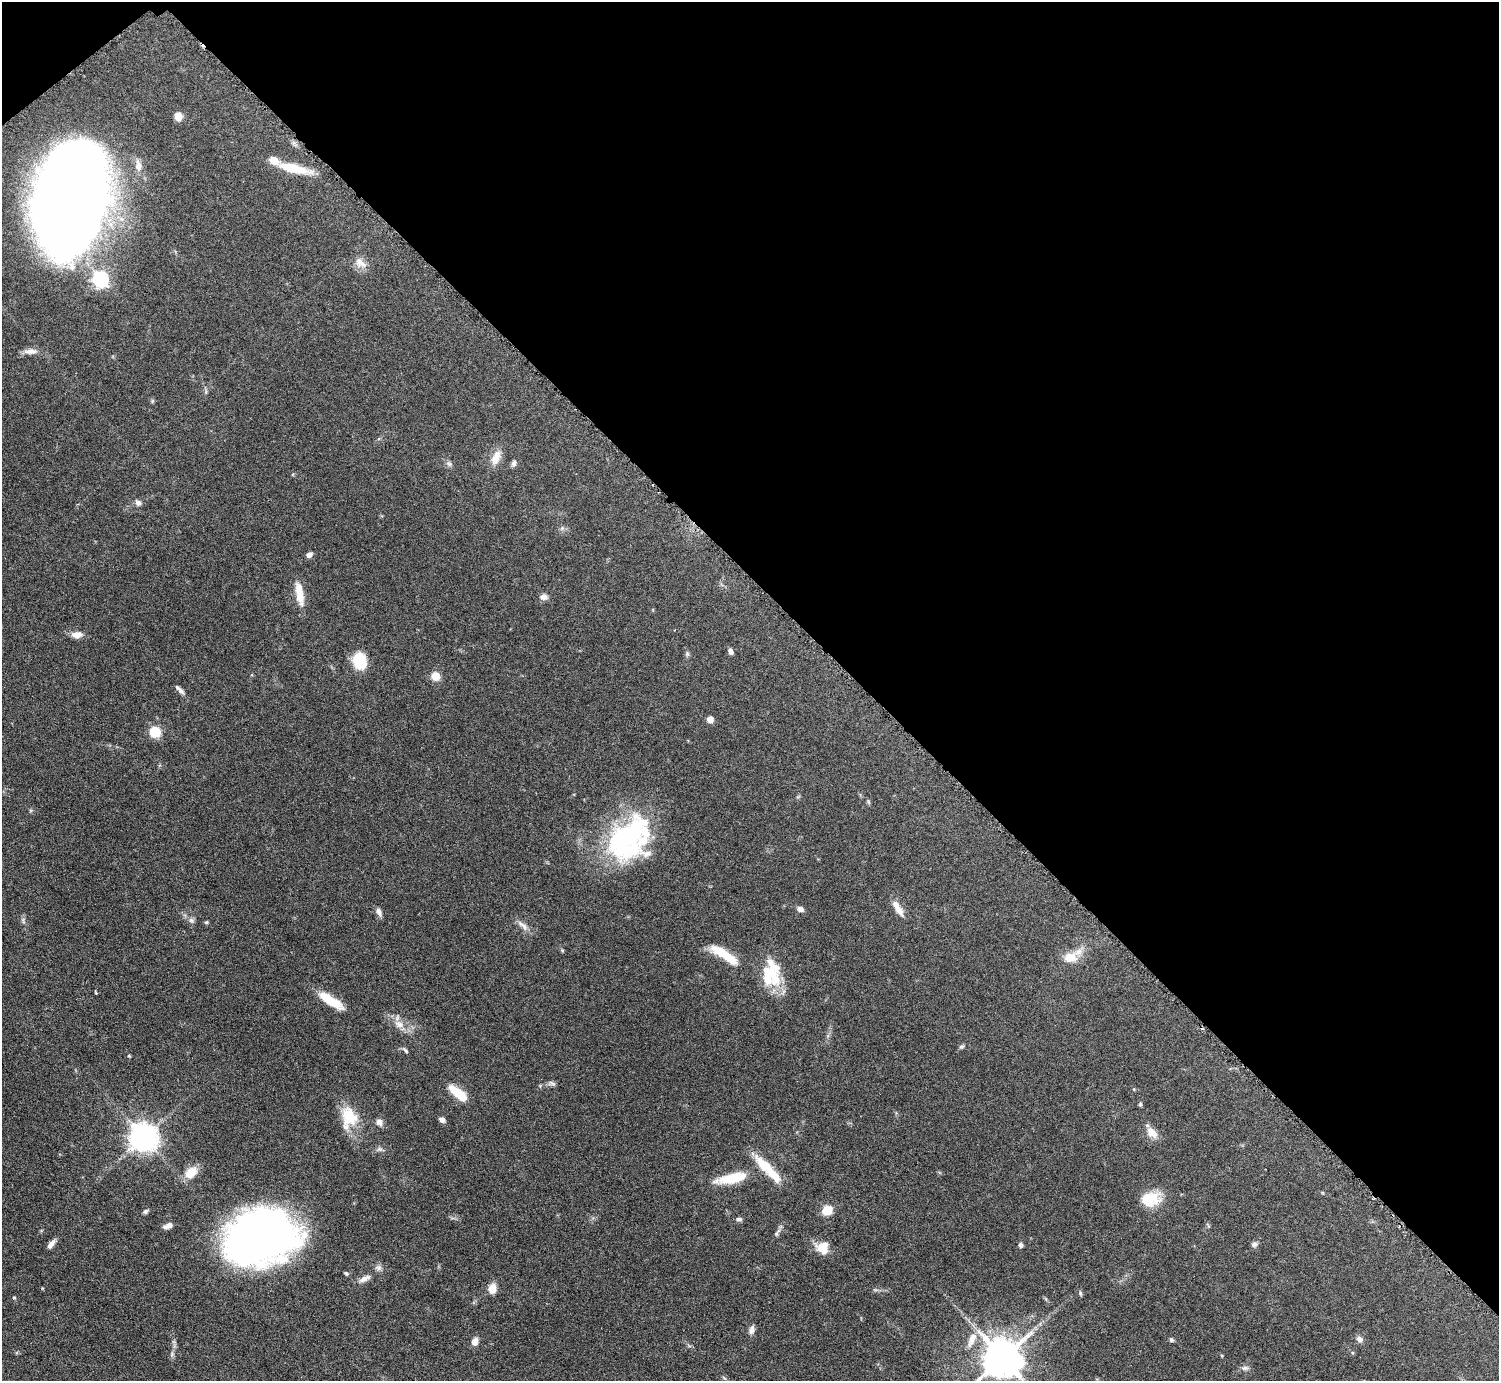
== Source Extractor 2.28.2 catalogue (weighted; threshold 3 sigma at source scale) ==
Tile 3 of 4 x 4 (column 3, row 1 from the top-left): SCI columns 3001-4497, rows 4306-5684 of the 5999 x 5997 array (HDU 1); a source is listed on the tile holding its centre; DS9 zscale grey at full resolution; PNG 1501 x 1383 px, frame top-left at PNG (2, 2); no overlay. Shown black and unused: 43% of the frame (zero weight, under 3 of 6 exposures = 1% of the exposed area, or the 3 px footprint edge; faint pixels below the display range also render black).
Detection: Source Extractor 2.28.2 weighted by HDU 2 'WHT'; one run over the whole footprint, this tile lists its part. Background 0.0815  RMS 0.0036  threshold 0.0147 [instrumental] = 3 sigma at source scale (4.09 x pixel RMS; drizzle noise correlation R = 1.36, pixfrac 0.8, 0.05/0.05 arcsec/px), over >= 5 px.
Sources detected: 89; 2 inside a brighter object's white glare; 1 cosmic-ray / hot-pixel residue — not listed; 6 inside a brighter listed object's ellipse — not listed separately; the other 80 listed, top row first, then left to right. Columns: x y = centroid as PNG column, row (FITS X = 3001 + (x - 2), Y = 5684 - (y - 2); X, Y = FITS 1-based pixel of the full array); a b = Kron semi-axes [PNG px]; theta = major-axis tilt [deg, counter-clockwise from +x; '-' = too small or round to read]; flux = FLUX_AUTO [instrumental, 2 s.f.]
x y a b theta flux
178 117 9 8 - 2.5
138 166 17 9 -82 3
294 168 35 8 -13 10
71 196 85 51 81 730
360 263 19 12 -36 3.1
100 279 7 7 - 84
31 351 19 7 1 2.3
496 458 21 10 67 4
514 463 8 6 74 0.98
449 464 10 5 -21 0.93
138 503 8 7 - 1.3
562 528 7 5 46 0.69
309 554 6 5 - 1.6
299 593 31 8 -80 5.9
544 597 10 8 6 1.6
77 635 12 7 2 2.7
731 652 7 5 -73 1.2
687 654 7 6 - 0.7
359 660 15 13 -74 11
436 676 7 7 - 5.1
180 690 16 5 -45 1.3
710 719 5 5 - 4.1
155 731 9 8 - 10
868 802 7 4 -87 0.47
629 835 61 33 29 57
800 909 7 5 -25 1.7
898 910 18 8 -47 2.9
379 912 11 6 -63 1.6
23 920 10 5 -76 0.91
191 920 8 7 - 1.1
206 922 5 4 - 0.43
523 926 21 7 -43 2.2
562 950 5 5 - 0.37
724 955 35 9 -33 10
1070 957 15 11 1 5.4
768 971 39 29 -45 15
96 993 4 3 - 0.3
331 1001 30 9 -32 8.6
399 1024 15 10 -19 3.5
961 1047 8 5 34 0.66
405 1050 11 3 -45 0.64
129 1056 5 4 - 0.34
552 1083 11 6 -15 0.99
1134 1089 4 4 - 0.34
459 1094 23 8 -40 9.2
1140 1104 6 5 - 0.49
349 1117 27 19 -88 11
442 1120 7 5 -33 1.5
379 1122 8 8 - 1.8
1152 1132 16 9 -46 3.8
143 1137 9 9 - 440
380 1149 8 6 -20 0.92
765 1165 33 13 -42 8.9
191 1172 14 9 40 6.3
732 1178 35 10 12 12
1151 1199 23 16 9 9.2
827 1210 8 6 28 8.4
145 1211 7 5 29 0.73
739 1219 8 5 -1 0.88
169 1225 9 7 40 1.3
776 1234 8 5 58 0.7
261 1236 56 41 12 250
51 1244 12 5 51 1.8
1254 1244 8 6 24 1
1020 1245 6 5 - 0.9
823 1247 14 13 - 5.7
378 1268 10 7 -25 1.2
346 1273 6 4 -38 0.49
364 1279 18 7 29 2.3
492 1289 12 9 83 2.9
1080 1293 7 5 -80 0.59
14 1297 4 4 - 0.37
752 1330 11 7 74 1.4
1360 1339 10 7 -40 1.3
972 1340 23 9 66 4.4
1171 1340 6 5 - 0.66
475 1342 9 7 76 2.1
172 1354 9 4 77 0.83
1002 1358 11 11 - 1200
1245 1368 11 6 1 1.1
Isophote crosses this tile's border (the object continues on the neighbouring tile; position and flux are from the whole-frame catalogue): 1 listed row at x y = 1002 1358